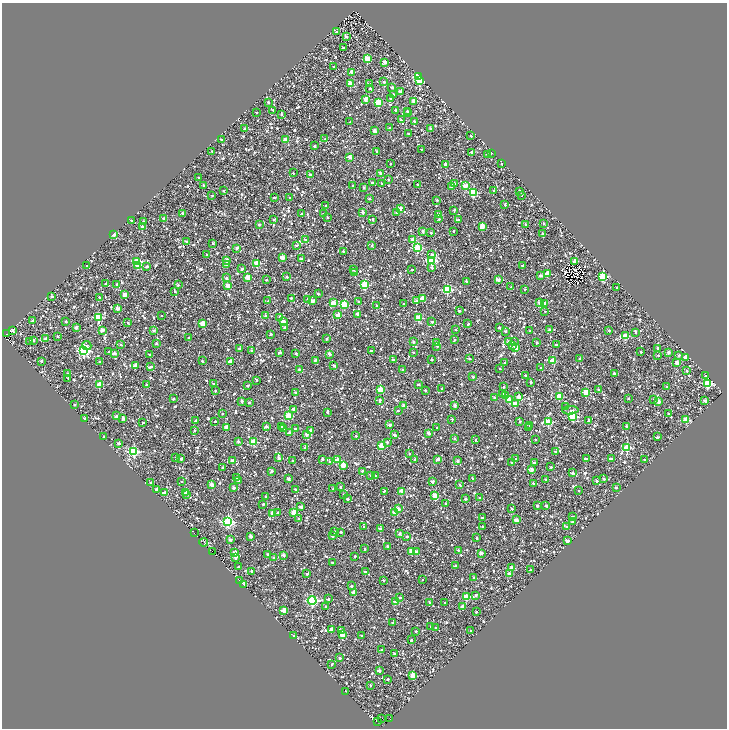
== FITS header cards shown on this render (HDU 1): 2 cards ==
NAXIS1  =                 1449
NAXIS2  =                 1452

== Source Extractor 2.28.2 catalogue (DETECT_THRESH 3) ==
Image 1449 x 1452 px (HDU 1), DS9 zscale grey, zoomed out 1/2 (1 PNG px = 2 x 2 image px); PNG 729 x 730 px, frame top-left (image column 1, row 1451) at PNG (2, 3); each listed source drawn as its Kron ellipse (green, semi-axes under 4 px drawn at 4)
Background 1.12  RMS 1.9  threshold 5.71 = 3 sigma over >= 5 px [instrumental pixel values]
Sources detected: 1675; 242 cannot appear on this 1/2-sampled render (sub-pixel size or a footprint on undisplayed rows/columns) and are neither listed nor drawn; of the other 1433, the 500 brightest by FLUX_AUTO listed and drawn (933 fainter detections omitted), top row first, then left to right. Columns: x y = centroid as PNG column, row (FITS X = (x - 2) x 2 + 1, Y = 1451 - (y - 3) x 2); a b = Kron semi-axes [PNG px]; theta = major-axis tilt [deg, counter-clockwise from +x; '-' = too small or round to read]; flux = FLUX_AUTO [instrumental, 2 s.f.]
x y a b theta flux
336 32 2 2 - 1200
346 36 2 2 - 1100
343 48 2 2 - 910
367 59 3 2 - 12000
384 62 2 2 - 3900
334 67 2 2 - 730
351 72 2 2 - 4100
419 77 3 2 - 46000
420 80 3 3 - 16000
384 82 2 2 - 1100
350 84 2 2 - 5000
369 84 2 2 - 1700
392 87 2 2 - 1900
370 89 2 2 - 760
401 92 2 2 - 3700
393 94 2 2 - 1000
390 98 2 2 - 830
366 99 2 2 - 5600
414 101 2 2 - 5900
268 102 2 2 - 1100
378 102 3 3 - 20000
273 110 2 2 - 800
396 110 2 2 - 2100
407 111 2 2 - 1200
256 112 2 2 - 780
407 113 2 2 - 840
282 114 2 2 - 820
401 120 2 2 - 950
414 121 2 2 - 1300
350 122 2 2 - 830
245 128 2 2 - 2000
389 128 2 2 - 2000
430 128 2 2 - 1500
375 131 2 2 - 3900
408 134 2 2 - 1300
471 136 2 2 - 700
221 139 2 2 - 1000
285 139 2 2 - 5200
325 139 2 2 - 700
314 146 2 2 - 1100
421 149 2 2 - 760
212 151 2 2 - 720
377 151 2 2 - 1500
472 152 2 2 - 2600
491 153 2 2 - 1000
487 154 2 2 - 930
349 157 2 2 - 5000
390 164 2 2 - 880
446 164 2 2 - 4400
502 164 2 2 - 870
293 173 2 2 - 760
380 173 2 2 - 1100
310 175 2 2 - 1100
198 177 2 2 - 950
389 179 2 2 - 730
372 183 2 2 - 1100
382 183 2 2 - 1200
454 183 3 2 - 1100
417 184 2 2 - 710
203 185 2 2 - 880
353 186 3 2 - 920
465 186 2 2 - 6900
452 187 2 2 - 1000
364 188 2 2 - 2200
223 191 2 2 - 860
493 191 2 2 - 970
520 191 2 2 - 910
473 193 3 3 - 22000
521 195 2 2 - 1400
212 196 2 2 - 730
274 197 2 2 - 960
290 197 2 2 - 980
369 199 2 2 - 1200
437 200 2 2 - 990
505 205 2 2 - 860
326 206 2 2 - 1100
401 208 3 2 - 2900
454 210 3 2 - 810
363 212 2 2 - 2600
396 212 3 2 - 1200
182 213 2 2 - 990
301 214 2 2 - 890
323 214 2 2 - 840
439 215 2 2 - 4700
327 217 2 2 - 740
164 219 2 2 - 3500
372 219 2 2 - 850
439 219 4 3 - 740
458 219 3 2 - 960
131 220 2 2 - 1100
274 220 2 2 - 770
144 221 2 2 - 1300
543 223 2 2 - 850
259 225 2 2 - 1100
526 225 2 2 - 1000
142 226 2 2 - 1300
482 227 3 2 - 7500
423 231 2 2 - 1500
453 231 2 2 - 1200
431 233 2 2 - 1500
542 233 2 2 - 940
114 235 2 2 - 1800
306 240 2 2 - 2600
413 240 2 2 - 6700
187 242 2 2 - 2300
213 243 3 2 - 850
296 245 2 2 - 1900
372 245 2 2 - 840
237 248 2 2 - 2000
417 248 3 3 - 24000
343 251 2 2 - 1300
207 255 2 2 - 840
432 255 3 2 - 1300
282 258 3 2 - 5200
301 259 2 2 - 1400
137 261 4 2 - 14000
227 261 2 2 - 4600
432 261 3 3 - 28000
575 261 2 2 - 6100
257 263 3 2 - 13000
138 265 3 2 - 10000
226 265 2 2 - 1000
87 266 2 2 - 900
147 266 2 2 - 1100
523 266 2 2 - 960
432 268 3 2 - 1200
242 269 2 2 - 1900
353 269 2 2 - 1100
412 270 2 2 - 810
354 272 2 2 - 700
547 273 3 2 - 7800
540 275 2 2 - 2000
603 276 3 3 - 23000
247 277 2 2 - 4700
287 277 2 2 - 1200
226 278 2 2 - 1600
266 280 2 2 - 830
498 280 2 2 - 4000
466 281 2 2 - 1000
106 283 2 2 - 1200
117 284 2 2 - 960
178 285 2 2 - 910
365 285 3 3 - 22000
228 286 2 2 - 6000
511 287 2 2 - 860
616 288 2 2 - 1100
447 290 3 3 - 31000
525 290 2 2 - 810
175 291 2 2 - 1000
318 294 2 2 - 1200
125 295 2 2 - 5300
52 296 2 2 - 1200
99 297 2 2 - 790
291 298 2 2 - 1100
422 298 2 2 - 4800
307 299 2 2 - 1200
417 300 2 2 - 1500
268 301 2 2 - 1000
312 301 3 2 - 4600
359 302 2 2 - 810
333 303 3 2 - 7000
540 303 3 2 - 4600
545 303 2 2 - 2200
344 304 3 3 - 21000
404 304 2 2 - 1300
377 305 2 2 - 1300
118 308 2 2 - 3700
459 311 2 2 - 1500
545 311 2 2 - 710
357 314 2 2 - 2900
161 315 2 2 - 860
338 315 2 2 - 6500
265 316 2 2 - 1100
98 317 3 3 - 23000
279 317 2 2 - 1900
419 318 3 3 - 14000
33 320 3 2 - 1200
283 321 2 2 - 4700
66 322 2 2 - 1400
128 322 2 2 - 920
432 322 2 2 - 1200
202 323 2 2 - 8300
468 324 2 2 - 700
76 327 2 2 - 2700
499 327 2 2 - 1200
284 328 3 2 - 840
12 330 3 2 - 2100
102 330 3 2 - 2100
154 330 2 2 - 1100
456 330 2 2 - 830
550 330 2 2 - 2700
609 330 2 2 - 820
506 331 3 2 - 1000
530 331 2 2 - 920
636 332 2 2 - 760
6 334 2 1 - 1000
271 334 2 2 - 1500
58 336 2 2 - 890
625 336 3 2 - 11000
189 337 2 2 - 730
46 339 2 2 - 3400
326 339 2 2 - 1100
455 339 2 2 - 870
33 340 2 2 - 1900
30 341 2 2 - 1800
413 342 2 2 - 1600
436 342 2 2 - 950
508 342 3 2 - 1600
514 342 2 2 - 770
156 343 2 2 - 2200
537 343 2 2 - 860
87 345 5 3 - 1400
121 345 2 2 - 910
556 345 2 2 - 1100
437 346 2 2 - 860
512 346 3 3 - 1100
239 348 2 2 - 1300
515 348 3 2 - 4800
658 348 2 2 - 1100
251 350 3 2 - 1000
84 351 4 3 - 56000
371 351 2 2 - 750
109 352 2 2 - 770
280 352 3 2 - 1200
413 352 2 2 - 1100
641 352 2 2 - 1100
668 352 3 2 - 1700
114 353 2 2 - 2500
296 353 2 2 - 1100
330 354 2 2 - 2700
150 355 2 2 - 1300
658 355 2 2 - 790
679 355 2 2 - 1100
686 357 2 2 - 4700
469 359 2 2 - 880
580 359 3 2 - 1800
315 360 4 2 - 2300
393 360 2 2 - 1200
432 360 2 2 - 1100
41 361 2 2 - 1200
202 361 2 2 - 950
552 361 2 2 - 9800
99 362 2 2 - 790
230 362 2 2 - 5400
505 363 2 2 - 1900
677 363 2 2 - 5200
333 365 2 2 - 1100
135 366 2 2 - 4500
151 367 2 2 - 1000
541 368 2 2 - 810
299 369 2 2 - 780
499 369 2 2 - 790
403 370 2 2 - 1500
687 371 2 2 - 970
67 373 2 2 - 800
614 374 3 2 - 2100
525 375 2 2 - 1100
706 376 3 2 - 740
473 377 2 2 - 1000
68 378 2 2 - 780
257 380 2 2 - 1300
530 382 2 2 - 1200
214 383 2 2 - 700
707 383 3 3 - 27000
99 384 2 2 - 10000
418 384 2 2 - 1100
147 385 2 2 - 1800
247 385 2 2 - 760
503 387 2 2 - 770
666 387 2 2 - 990
442 389 2 2 - 750
380 390 3 2 - 11000
425 390 2 2 - 810
599 390 3 2 - 1600
215 391 2 2 - 930
586 392 3 3 - 12000
296 393 2 2 - 1600
503 393 2 2 - 1000
505 396 2 2 - 1700
559 396 3 3 - 12000
519 397 3 2 - 4800
495 398 2 2 - 2600
173 399 2 2 - 1100
628 399 2 2 - 1300
654 399 3 2 - 980
380 400 2 2 - 1900
509 400 2 2 - 5400
705 400 2 2 - 2800
241 401 2 2 - 2000
659 401 2 2 - 2700
249 403 2 2 - 1100
75 404 2 2 - 940
515 404 3 2 - 8300
455 405 2 2 - 3200
404 406 3 2 - 3700
566 406 2 2 - 890
294 409 2 2 - 2800
570 410 8 3 3 1000
398 411 2 2 - 940
327 412 2 2 - 1000
222 413 2 2 - 890
668 414 2 2 - 860
116 416 3 2 - 1100
288 416 3 3 - 14000
573 416 3 3 - 27000
123 418 2 2 - 2200
85 419 2 2 - 1700
452 419 2 2 - 850
196 420 3 2 - 1000
589 420 2 2 - 1200
686 420 3 2 - 11000
215 421 2 2 - 1100
520 421 2 2 - 800
548 422 3 3 - 16000
143 423 2 2 - 900
389 425 2 2 - 1500
530 425 2 2 - 740
266 426 2 2 - 2600
281 426 2 2 - 770
626 426 2 2 - 880
226 427 2 2 - 4400
437 427 2 2 - 940
529 427 3 2 - 890
283 429 2 2 - 820
296 429 2 2 - 1700
194 430 2 2 - 1100
311 430 2 2 - 2900
290 433 2 2 - 3300
429 433 2 2 - 2500
307 434 2 2 - 2700
394 435 2 2 - 2200
356 436 2 2 - 1200
104 437 2 2 - 1100
657 437 2 2 - 1400
454 438 2 2 - 900
535 439 2 2 - 1000
475 440 2 2 - 770
238 441 2 2 - 1300
254 442 3 3 - 13000
387 442 2 2 - 1100
119 443 2 2 - 1400
382 445 3 3 - 12000
305 448 2 2 - 1300
627 448 4 3 - 18000
134 451 3 3 - 46000
556 451 2 2 - 760
409 453 2 2 - 960
175 457 2 2 - 760
279 458 2 2 - 3100
181 459 2 2 - 2600
322 459 2 2 - 1600
415 459 2 2 - 1000
437 459 2 2 - 1700
516 459 2 2 - 1100
586 459 2 2 - 1800
612 459 2 2 - 1400
338 460 2 2 - 6500
645 460 2 2 - 750
232 461 2 2 - 4000
293 461 2 2 - 910
457 461 2 2 - 1700
330 462 2 2 - 2000
534 462 3 2 - 1100
512 463 4 2 - 1500
343 465 2 2 - 8800
551 467 2 2 - 980
222 468 2 2 - 1200
531 470 2 2 - 4200
271 471 3 2 - 1000
362 471 2 2 - 990
572 473 2 2 - 1100
371 475 2 2 - 1400
375 476 2 2 - 920
237 478 2 2 - 740
472 478 2 2 - 840
288 479 2 2 - 2500
604 479 2 2 - 1100
546 480 2 2 - 1900
239 481 2 2 - 950
433 481 2 2 - 1700
597 481 2 2 - 2200
181 482 2 2 - 1100
151 483 2 2 - 1300
533 483 2 2 - 1000
211 485 3 2 - 4800
460 485 2 2 - 880
340 487 2 2 - 900
234 488 2 2 - 2300
616 488 2 2 - 920
157 489 2 2 - 2700
295 489 2 2 - 920
333 489 2 2 - 870
579 490 2 2 - 760
384 491 4 2 - 720
401 491 2 2 - 5100
186 492 3 2 - 1800
164 493 2 2 - 4300
343 494 2 2 - 1100
187 495 2 2 - 1000
435 496 3 2 - 8500
266 497 2 2 - 810
480 498 3 2 - 1200
348 499 2 2 - 1100
465 499 3 2 - 720
263 504 2 2 - 900
446 504 2 2 - 1100
537 506 2 2 - 1000
546 506 2 2 - 1300
301 507 2 2 - 3100
398 509 2 2 - 3300
512 509 2 2 - 1200
294 512 3 2 - 8200
395 512 2 2 - 5200
273 513 2 2 - 6200
278 513 2 2 - 1300
572 516 2 2 - 870
482 518 2 2 - 1000
299 519 2 2 - 1000
516 520 2 2 - 3700
228 522 4 3 - 72000
572 522 2 2 - 1400
482 526 2 2 - 760
364 527 2 2 - 1000
566 527 2 2 - 2100
380 529 2 2 - 3200
335 532 2 2 - 1000
341 532 2 2 - 1100
194 533 2 1 - 1300
399 534 2 2 - 1800
251 536 2 2 - 3500
332 536 2 2 - 1400
407 536 2 2 - 1200
476 538 3 2 - 1000
230 540 2 2 - 1700
567 541 3 2 - 3400
204 543 4 3 - 760
387 546 2 2 - 880
365 549 2 2 - 1000
458 550 2 2 - 1200
212 551 3 1 - 880
411 551 2 2 - 5800
417 551 2 2 - 3000
235 553 2 2 - 5400
481 553 2 2 - 3000
268 554 2 2 - 930
283 555 2 2 - 2700
355 556 2 2 - 1000
235 557 2 2 - 2500
273 557 2 2 - 1100
332 562 2 2 - 740
455 566 2 2 - 1200
238 567 2 2 - 780
512 568 2 2 - 3900
531 570 2 2 - 830
252 571 2 2 - 980
365 572 2 2 - 1100
307 574 2 2 - 1200
509 574 2 2 - 3900
474 578 2 2 - 2900
239 580 2 1 - 1300
383 580 2 2 - 1200
422 580 2 2 - 730
244 584 2 2 - 2100
351 586 2 2 - 1200
353 592 3 2 - 3700
476 595 2 2 - 1300
466 597 3 3 - 13000
400 598 2 2 - 940
328 599 2 2 - 1200
312 600 4 3 - 60000
396 601 2 2 - 3300
429 602 2 2 - 930
444 603 2 2 - 800
326 606 2 2 - 740
462 607 2 2 - 3800
284 610 4 2 - 7000
476 612 2 2 - 980
393 622 2 2 - 1100
430 626 2 2 - 760
435 627 2 2 - 750
331 629 2 2 - 3400
342 631 2 2 - 1100
416 631 2 2 - 970
471 631 2 2 - 890
342 635 2 2 - 7400
294 636 2 2 - 2600
361 636 2 2 - 1100
412 640 2 2 - 1200
382 650 2 2 - 1600
395 653 2 2 - 2100
340 658 2 2 - 1000
331 664 2 2 - 1000
379 671 3 2 - 1800
413 676 3 2 - 8100
388 679 2 2 - 860
370 685 2 2 - 760
346 691 2 2 - 720
382 718 2 1 - 1400
390 719 3 1 - 19000
378 722 2 1 - 1600
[933 fainter detections neither listed nor drawn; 242 sub-pixel or undisplayed-footprint detections neither listed nor drawn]